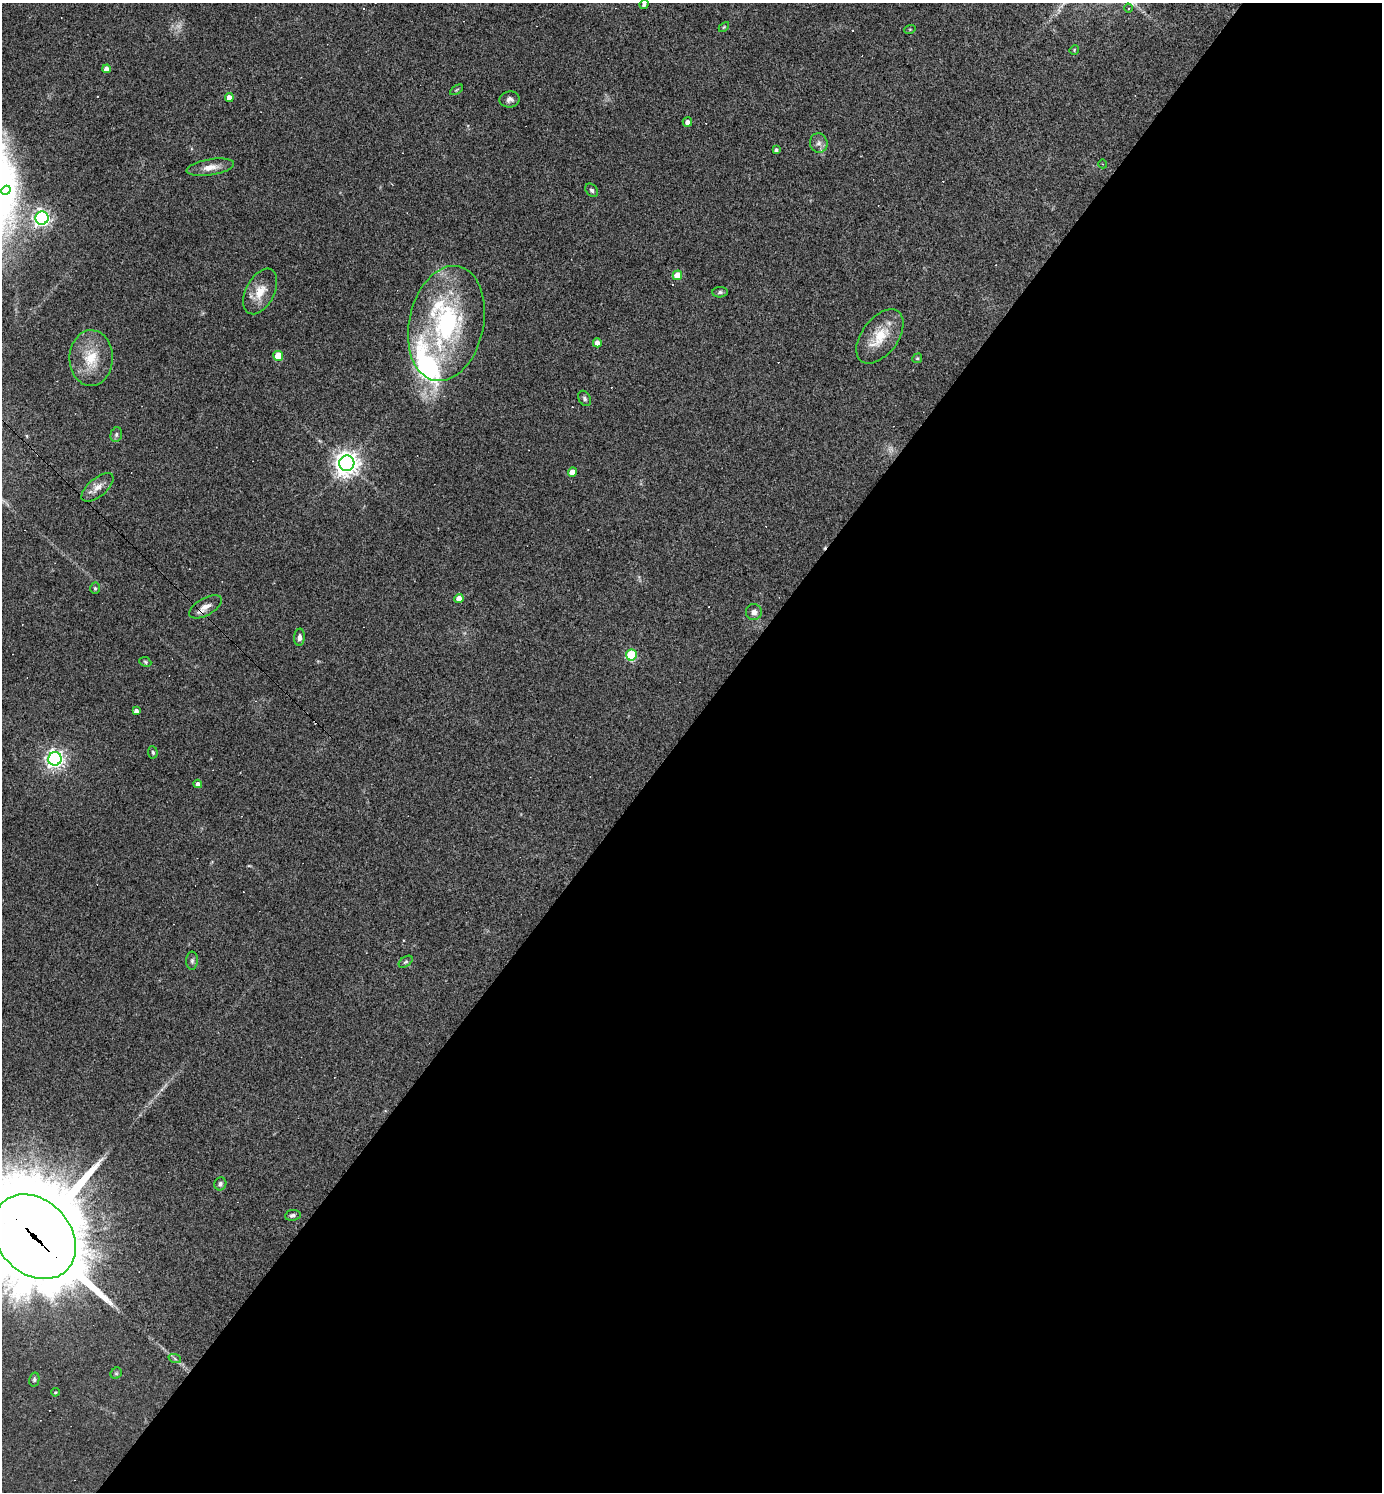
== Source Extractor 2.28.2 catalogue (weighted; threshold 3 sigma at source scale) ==
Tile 12 of 4 x 4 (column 4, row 3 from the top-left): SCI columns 4290-5669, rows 1491-2980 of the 5962 x 5960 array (HDU 1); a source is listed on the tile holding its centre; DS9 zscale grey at full resolution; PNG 1384 x 1494 px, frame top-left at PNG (2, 3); each listed source drawn as its Kron ellipse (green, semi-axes under 4 px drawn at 4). Shown black and unused: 51% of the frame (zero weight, under 3 of 4 exposures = <1% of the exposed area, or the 3 px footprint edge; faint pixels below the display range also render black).
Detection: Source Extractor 2.28.2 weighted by HDU 2 'WHT'; one run over the whole footprint, this tile lists its part. Background 0.0419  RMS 0.0048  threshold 0.0218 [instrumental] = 3 sigma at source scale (4.5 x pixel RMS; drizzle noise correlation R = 1.50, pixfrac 1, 0.05/0.05 arcsec/px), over >= 5 px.
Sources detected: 71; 3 too faint to see at this stretch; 15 cosmic-ray / hot-pixel residue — neither listed nor drawn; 2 inside a brighter listed object's ellipse — not listed separately; the other 51 listed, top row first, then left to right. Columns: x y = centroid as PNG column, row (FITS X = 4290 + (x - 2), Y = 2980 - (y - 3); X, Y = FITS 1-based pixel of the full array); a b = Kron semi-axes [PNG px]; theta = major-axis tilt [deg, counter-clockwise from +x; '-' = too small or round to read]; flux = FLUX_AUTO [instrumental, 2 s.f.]
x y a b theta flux
644 4 5 4 - 1.6
1128 8 4 3 - 0.49
724 27 6 3 45 0.48
910 29 6 3 18 0.44
1074 50 5 4 - 0.51
106 69 4 4 - 2.7
456 90 7 3 31 0.53
229 98 4 4 - 4
510 99 10 8 10 2.1
687 122 5 4 - 2.1
819 143 9 9 - 2.2
776 150 4 3 - 0.94
1103 164 4 3 - 0.36
210 167 24 8 9 4.9
6 190 5 4 - 4.5
592 190 7 5 -48 1.2
42 218 6 6 - 170
677 275 5 5 - 8.8
260 291 24 14 63 8.6
720 292 8 5 2 1.1
446 323 58 37 77 76
880 336 31 18 53 14
597 343 4 4 - 2.9
278 356 5 5 - 14
91 358 28 21 89 15
917 358 5 4 - 0.58
584 398 8 6 -60 1.1
116 435 7 5 75 1.2
347 463 8 7 - 440
572 472 4 4 - 4.4
97 487 19 9 40 4.4
95 588 6 5 - 0.79
459 598 4 4 - 4.2
205 607 18 8 29 4.3
754 612 8 8 - 2.5
299 637 8 5 85 1.7
631 655 5 5 - 37
145 662 6 4 -25 0.69
136 711 4 4 - 1.7
153 752 6 4 -83 0.76
55 759 7 6 - 230
198 784 4 4 - 2
192 961 9 6 90 1.1
406 962 8 4 36 0.87
220 1184 7 6 - 1.2
293 1215 8 5 7 1.2
34 1237 47 36 -48 9000
175 1359 6 4 -20 0.79
116 1373 6 5 - 0.74
34 1380 7 5 76 0.93
55 1392 4 3 - 0.52
Overlapping masked pixels (flux is a lower limit): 2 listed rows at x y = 205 607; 34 1237
Isophote crosses this tile's border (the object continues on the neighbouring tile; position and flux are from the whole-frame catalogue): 2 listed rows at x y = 644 4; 34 1237